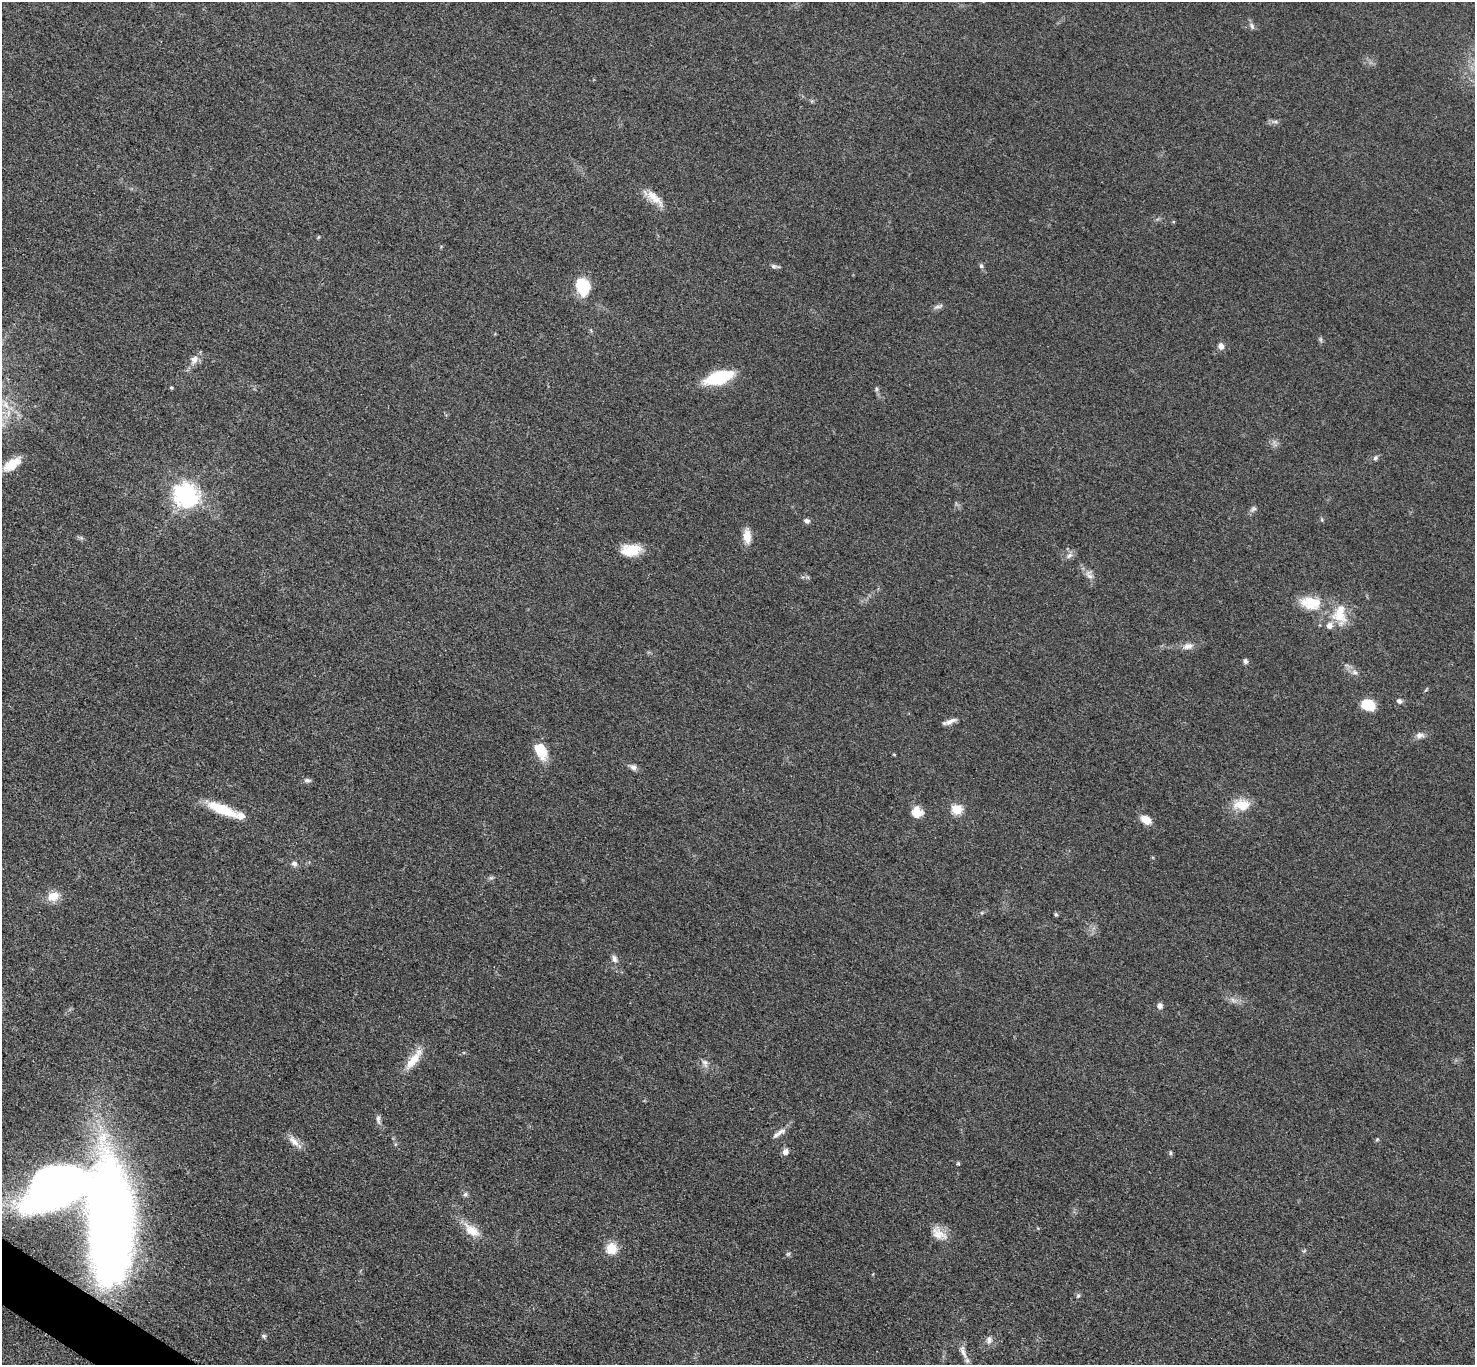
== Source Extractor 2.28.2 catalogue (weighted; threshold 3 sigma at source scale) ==
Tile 7 of 4 x 4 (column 3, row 2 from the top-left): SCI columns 2957-4429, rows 2888-4250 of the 5909 x 5914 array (HDU 1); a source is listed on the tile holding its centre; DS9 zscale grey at full resolution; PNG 1477 x 1367 px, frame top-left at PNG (2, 2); no overlay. Shown black and unused: <1% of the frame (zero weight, under 3 of 5 exposures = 1% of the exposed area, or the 3 px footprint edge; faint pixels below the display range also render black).
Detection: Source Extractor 2.28.2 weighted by HDU 2 'WHT'; one run over the whole footprint, this tile lists its part. Background 0.0536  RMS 0.0058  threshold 0.0259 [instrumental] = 3 sigma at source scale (4.5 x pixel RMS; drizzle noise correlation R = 1.50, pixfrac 1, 0.05/0.05 arcsec/px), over >= 5 px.
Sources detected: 72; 3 inside a brighter object's white glare — not listed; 2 inside a brighter listed object's ellipse — not listed separately; the other 67 listed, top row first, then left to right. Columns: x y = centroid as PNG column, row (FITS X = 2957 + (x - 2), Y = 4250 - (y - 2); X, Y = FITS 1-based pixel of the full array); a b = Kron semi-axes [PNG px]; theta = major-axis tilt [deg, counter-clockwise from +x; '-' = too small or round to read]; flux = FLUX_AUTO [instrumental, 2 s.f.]
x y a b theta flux
1252 26 10 5 -66 1.5
1275 122 10 4 0 1.6
654 198 29 10 -42 8.1
318 237 5 3 - 0.56
773 266 9 5 -6 1.5
981 266 6 6 - 1.2
583 286 20 15 -72 16
938 306 16 5 17 1.9
1320 339 7 4 -71 0.98
1221 346 9 7 -74 2.6
194 359 12 9 49 4.2
719 377 21 10 17 42
876 389 6 4 -89 1
6 405 14 7 -54 5.5
1375 458 7 6 - 1.3
12 464 22 10 35 11
186 495 8 8 - 450
1253 509 9 6 32 1.6
807 521 8 6 -17 1.7
747 536 17 9 -83 6.7
631 550 22 13 6 13
1069 555 10 6 48 2.2
1089 575 16 8 -65 3.6
1310 603 28 17 -9 16
1340 614 29 17 -88 15
1188 646 14 9 9 3.8
1245 661 7 5 -53 1.5
1354 672 9 6 -16 2.2
1399 701 7 6 - 1.9
1368 705 15 11 -14 13
951 721 16 6 26 3.2
1420 735 12 7 5 2.8
541 750 21 13 -65 12
894 754 5 3 - 0.5
633 767 10 7 -12 2.2
307 780 9 5 -6 1.5
1242 805 24 14 2 11
222 809 39 10 -22 18
957 809 5 5 - 34
916 812 12 10 -5 9
1146 820 11 7 -32 7.6
294 864 8 6 -16 1.9
491 878 7 4 18 1
53 896 13 10 19 8.7
1056 914 4 4 - 0.95
614 959 10 7 -72 2.3
1233 1000 8 4 -53 1.4
1160 1006 6 6 - 2.7
414 1059 31 9 53 11
705 1063 13 7 -67 2.7
378 1119 13 5 -85 2.1
779 1133 23 5 34 3.4
1377 1139 5 5 - 0.69
294 1141 18 8 -48 5
785 1152 7 6 - 3
1170 1153 6 4 -89 0.85
958 1163 5 5 - 0.69
53 1184 108 47 -4 560
465 1194 7 5 24 1.3
472 1230 26 12 -39 9.6
939 1233 24 14 -38 8.2
612 1248 13 12 - 9
788 1254 6 4 43 0.92
1078 1296 7 5 63 1.1
264 1336 6 5 - 1
989 1340 10 8 89 2.7
963 1352 21 7 -70 4.3
Overlapping masked pixels (flux is a lower limit): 1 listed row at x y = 53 1184